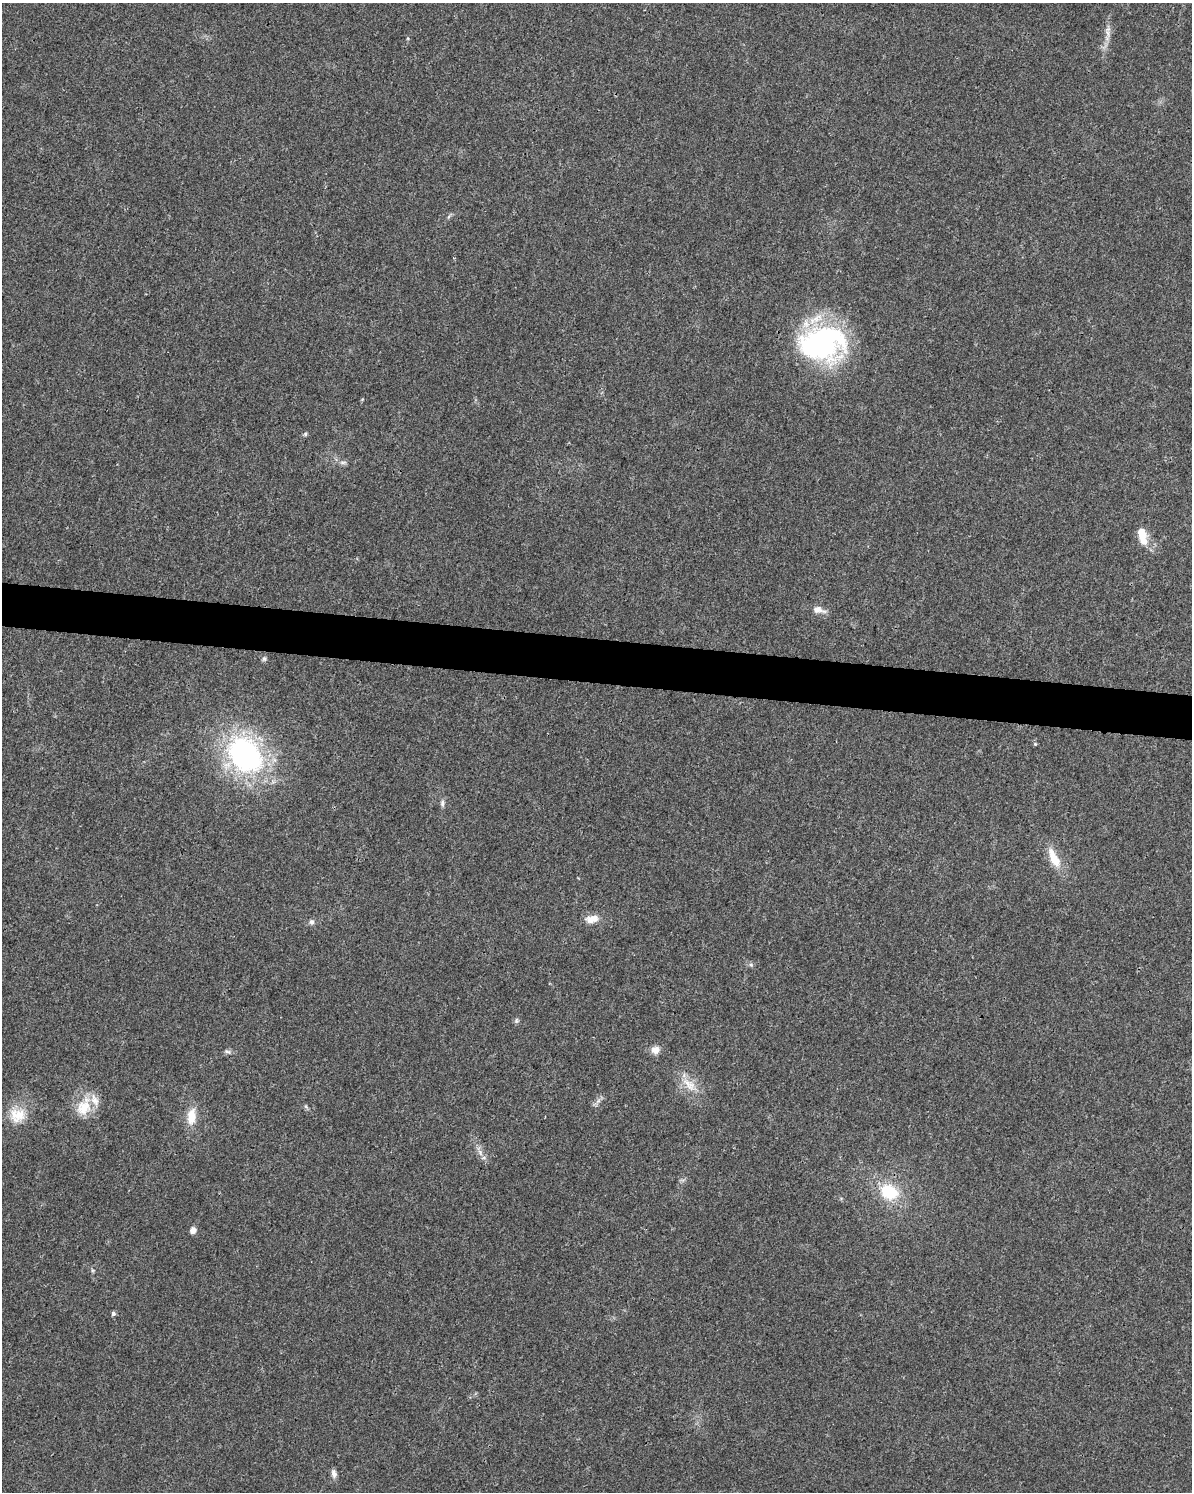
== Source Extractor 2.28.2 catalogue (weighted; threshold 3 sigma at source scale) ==
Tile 6 of 4 x 3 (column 2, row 2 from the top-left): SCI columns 1206-2395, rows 1731-3220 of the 4784 x 4997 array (HDU 1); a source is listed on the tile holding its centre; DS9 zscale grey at full resolution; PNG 1194 x 1494 px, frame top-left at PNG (2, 3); no overlay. Shown black and unused: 3% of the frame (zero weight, under 3 of 4 exposures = <1% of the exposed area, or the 3 px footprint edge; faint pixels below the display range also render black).
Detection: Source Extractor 2.28.2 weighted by HDU 2 'WHT'; one run over the whole footprint, this tile lists its part. Background 0.0199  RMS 0.0029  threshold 0.0129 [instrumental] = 3 sigma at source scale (4.5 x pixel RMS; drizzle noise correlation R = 1.50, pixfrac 1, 0.0396/0.0396 arcsec/px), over >= 5 px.
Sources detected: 29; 2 inside a brighter listed object's ellipse — not listed separately; the other 27 listed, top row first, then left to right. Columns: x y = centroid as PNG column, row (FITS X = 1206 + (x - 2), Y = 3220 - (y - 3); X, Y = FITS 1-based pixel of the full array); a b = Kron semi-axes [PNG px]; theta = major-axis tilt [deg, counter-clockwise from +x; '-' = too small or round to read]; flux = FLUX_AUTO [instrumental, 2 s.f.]
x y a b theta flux
1108 33 12 4 -84 1.4
822 343 51 36 7 59
305 434 6 5 - 0.46
343 462 11 4 0 0.85
1142 538 19 10 -74 4.2
818 610 18 9 -12 2.3
264 659 7 6 - 0.62
1035 744 5 4 - 0.37
245 754 42 31 -49 64
442 803 10 5 89 0.86
1054 858 29 11 -64 5.9
592 919 18 10 11 3.1
311 922 7 7 - 0.89
751 965 6 4 -19 0.5
516 1021 8 5 83 0.58
655 1050 10 9 - 2.2
227 1051 10 5 -19 0.72
689 1084 25 13 -43 5.2
598 1101 8 5 45 0.94
83 1108 24 19 54 7.5
17 1115 22 21 - 6.9
191 1116 23 11 84 4.9
480 1152 7 5 -48 0.82
889 1192 23 17 -25 12
193 1230 6 5 - 2
113 1314 5 5 - 0.78
334 1474 11 7 -80 1.2